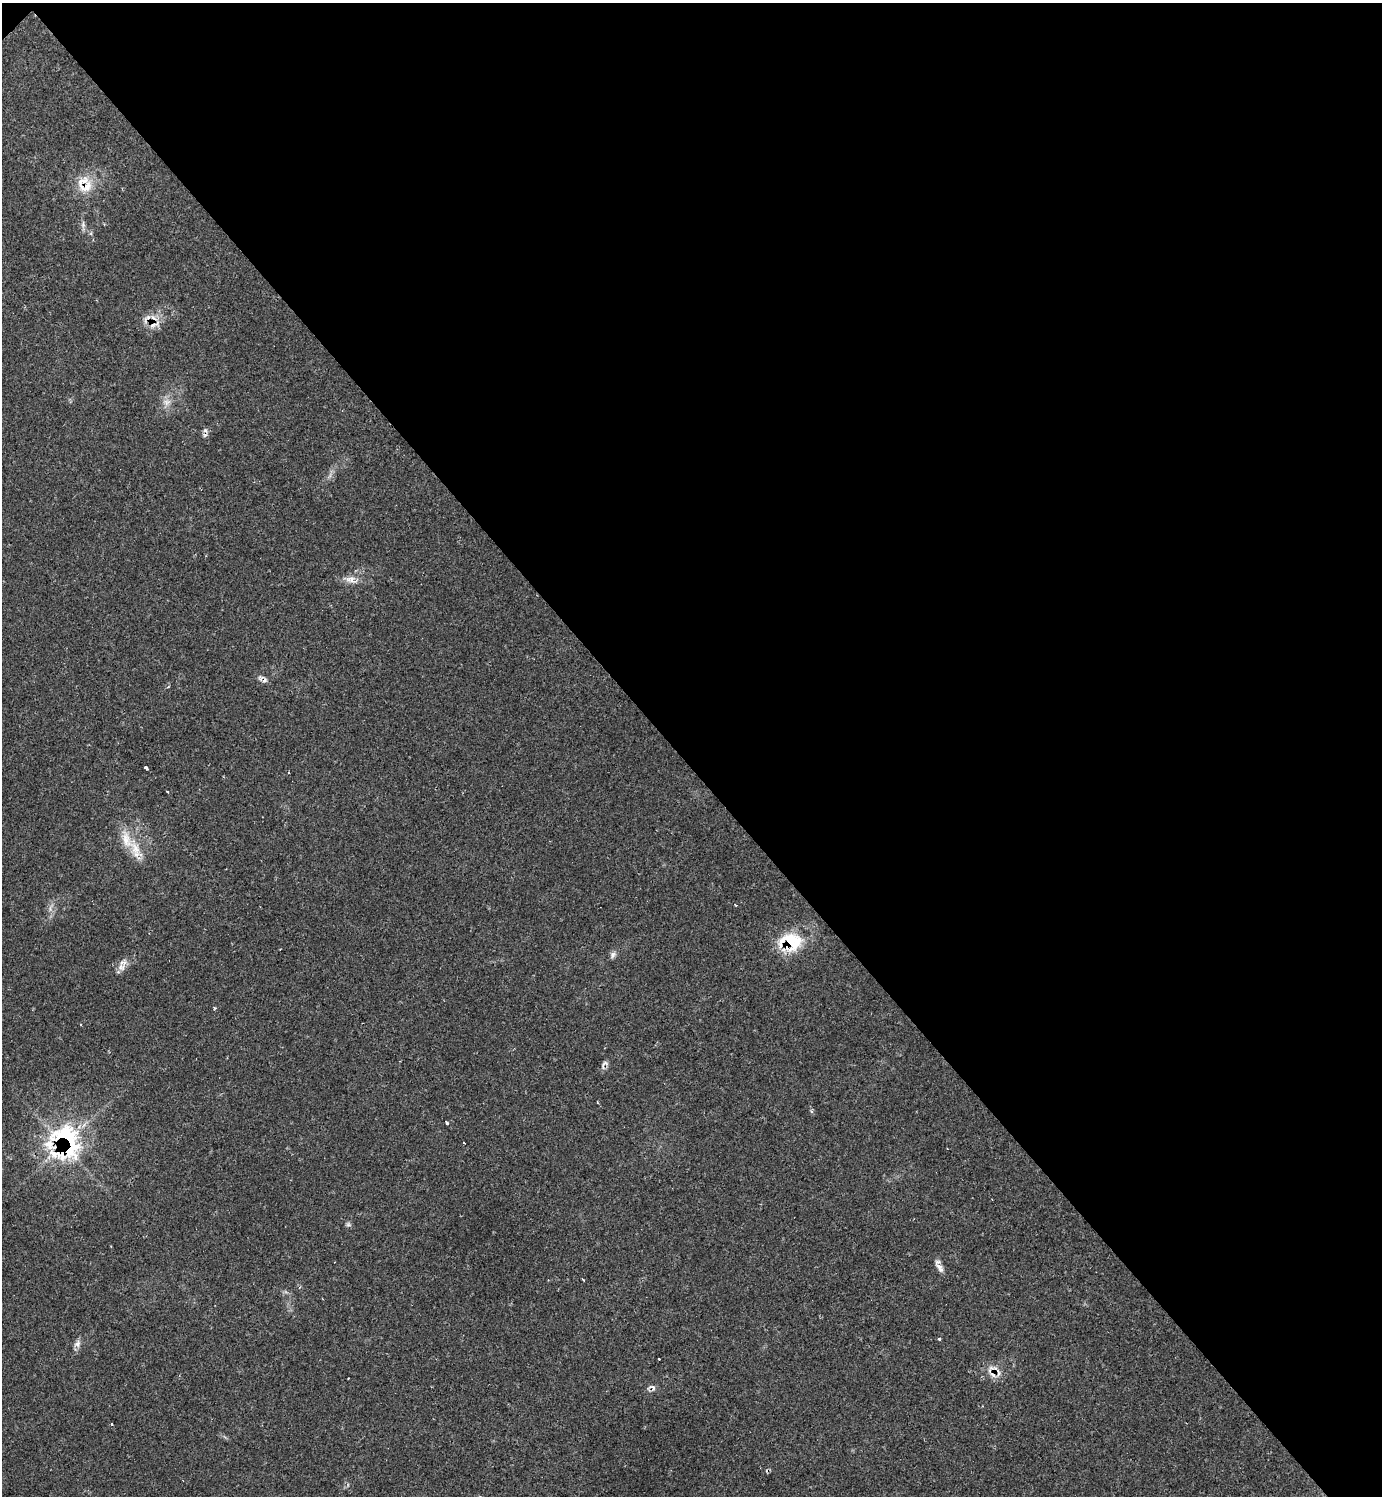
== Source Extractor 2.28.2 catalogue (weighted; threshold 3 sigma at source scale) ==
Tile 3 of 4 x 4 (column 3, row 1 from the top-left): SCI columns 3057-4436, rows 4481-5974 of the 5985 x 5985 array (HDU 1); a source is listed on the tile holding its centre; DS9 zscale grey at full resolution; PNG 1384 x 1498 px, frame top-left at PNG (2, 3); no overlay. Shown black and unused: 51% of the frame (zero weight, under 2 of 3 exposures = <1% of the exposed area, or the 3 px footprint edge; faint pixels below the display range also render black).
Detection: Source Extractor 2.28.2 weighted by HDU 2 'WHT'; one run over the whole footprint, this tile lists its part. Background 0.0626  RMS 0.0057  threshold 0.0257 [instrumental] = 3 sigma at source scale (4.5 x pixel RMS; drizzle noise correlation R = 1.50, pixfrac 1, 0.05/0.05 arcsec/px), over >= 5 px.
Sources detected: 37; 7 cosmic-ray / hot-pixel residue — not listed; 4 inside a brighter listed object's ellipse — not listed separately; the other 26 listed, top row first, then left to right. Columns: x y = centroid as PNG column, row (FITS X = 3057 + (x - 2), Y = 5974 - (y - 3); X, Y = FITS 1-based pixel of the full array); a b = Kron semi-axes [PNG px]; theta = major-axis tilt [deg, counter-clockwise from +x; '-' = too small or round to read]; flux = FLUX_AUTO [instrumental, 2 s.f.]
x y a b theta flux
86 187 23 14 17 11
83 224 9 5 -90 1.7
147 318 16 6 50 3.1
155 325 20 7 23 5
167 402 12 8 9 3.7
350 580 15 10 -16 4.6
146 768 4 3 - 7.2
167 791 3 2 - 0.84
126 840 30 14 -70 12
736 905 4 3 - 0.62
790 942 26 20 0 28
613 955 9 7 58 2
121 968 11 8 -8 3.3
604 1064 14 7 50 2.3
597 1102 3 2 - 0.69
446 1122 4 3 - 8.1
66 1142 50 39 -85 76
464 1143 3 3 - 2.8
348 1225 7 4 0 1
939 1266 17 7 -64 3.4
583 1280 3 2 - 0.64
939 1339 3 3 - 3
77 1344 11 8 59 2.6
658 1359 3 3 - 1.1
348 1378 2 2 - 0.43
652 1387 12 7 -39 2
Overlapping masked pixels (flux is a lower limit): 7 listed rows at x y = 86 187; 147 318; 155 325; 790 942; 604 1064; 66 1142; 652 1387